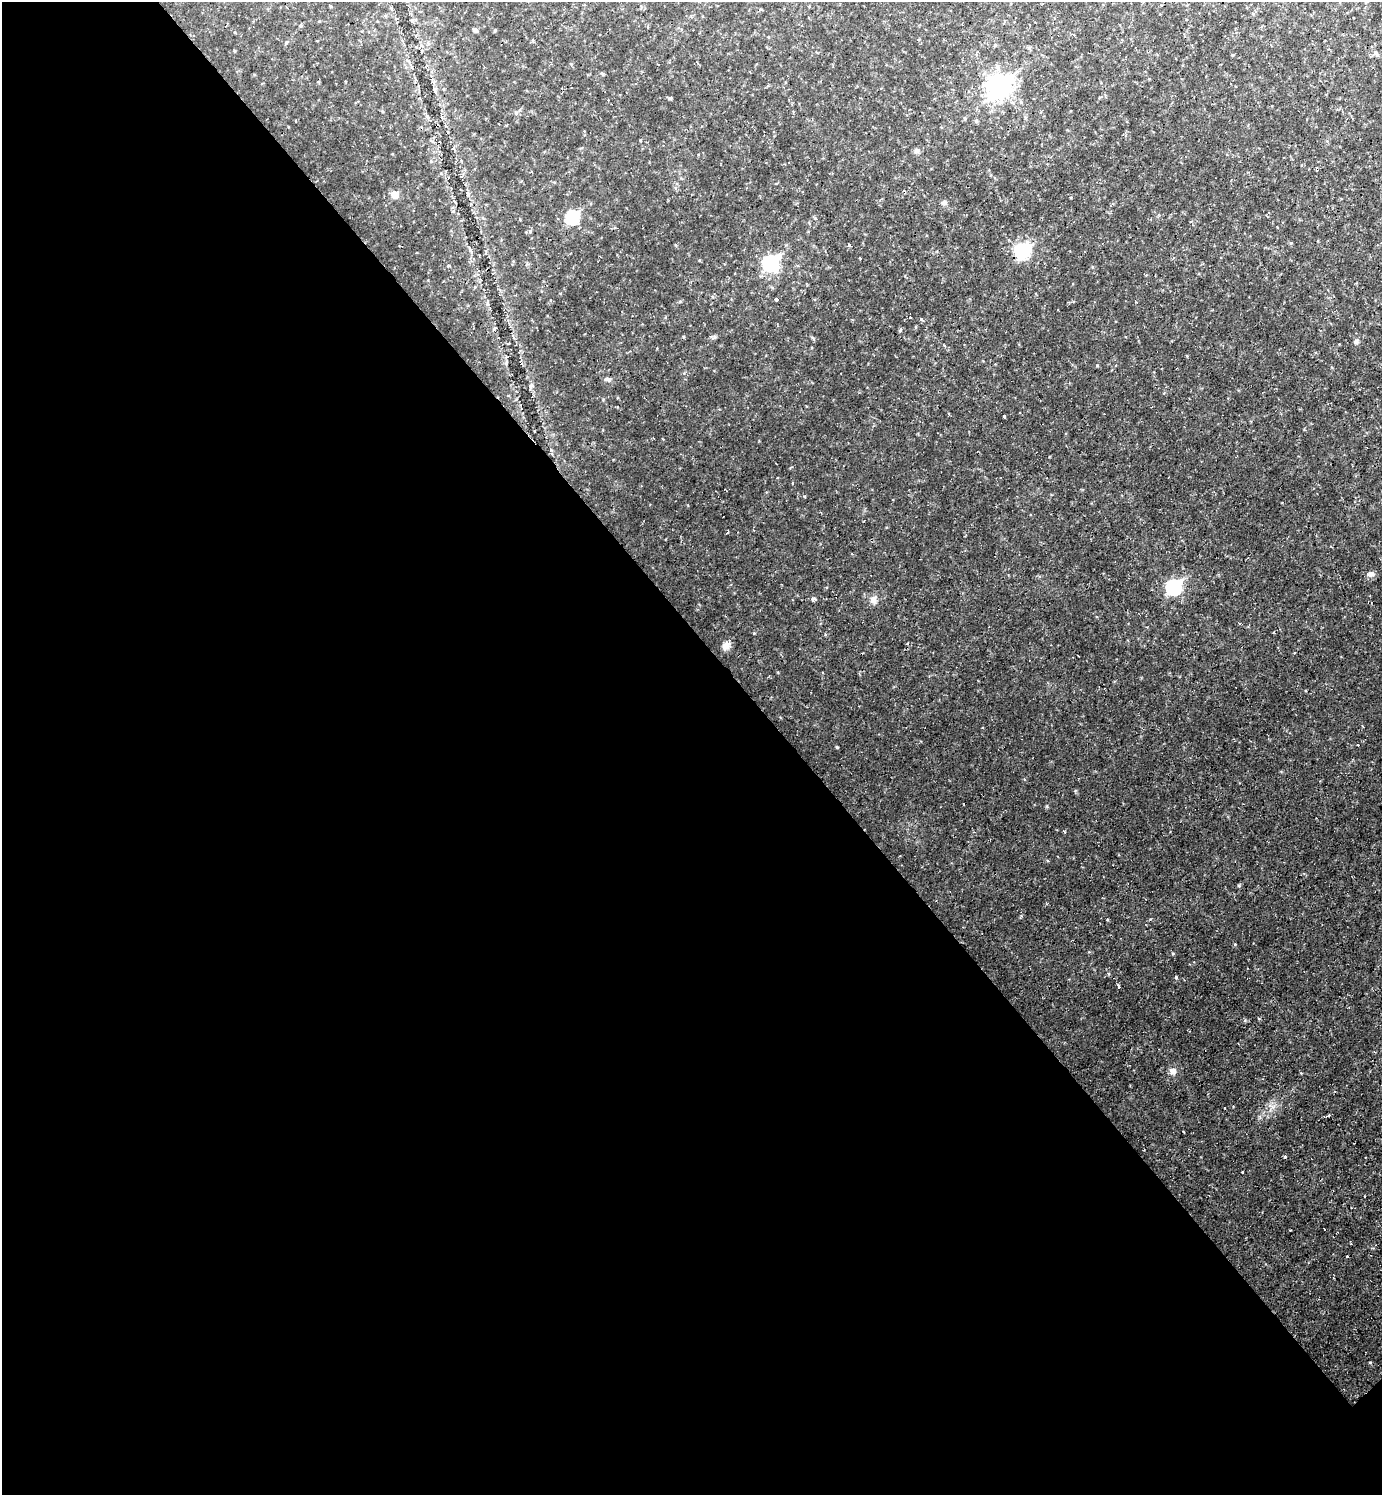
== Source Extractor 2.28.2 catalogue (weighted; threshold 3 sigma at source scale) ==
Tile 9 of 4 x 4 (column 1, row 3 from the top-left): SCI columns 156-1535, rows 1494-2986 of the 5971 x 5973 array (HDU 1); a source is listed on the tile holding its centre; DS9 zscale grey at full resolution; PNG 1384 x 1497 px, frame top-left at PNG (2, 2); no overlay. Shown black and unused: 57% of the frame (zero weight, under 2 of 3 exposures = <1% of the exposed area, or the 3 px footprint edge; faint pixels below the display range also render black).
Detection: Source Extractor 2.28.2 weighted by HDU 2 'WHT'; one run over the whole footprint, this tile lists its part. Background 0.0453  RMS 0.0082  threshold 0.037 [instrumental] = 3 sigma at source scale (4.5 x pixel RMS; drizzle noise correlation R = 1.50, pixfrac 1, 0.05/0.05 arcsec/px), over >= 5 px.
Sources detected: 51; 1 inside a brighter object's white glare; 3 cosmic-ray / hot-pixel residue — not listed; the other 47 listed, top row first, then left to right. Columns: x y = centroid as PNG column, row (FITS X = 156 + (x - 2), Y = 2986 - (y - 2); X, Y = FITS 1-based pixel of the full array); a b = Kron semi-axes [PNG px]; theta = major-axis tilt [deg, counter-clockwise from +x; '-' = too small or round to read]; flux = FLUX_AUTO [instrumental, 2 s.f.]
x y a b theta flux
475 30 5 4 - 1.6
416 47 4 3 - 0.96
1029 48 6 3 -71 0.98
1375 52 6 4 -20 1.3
999 87 10 8 40 470
434 89 5 3 - 0.93
976 120 6 4 0 0.92
640 139 3 3 - 4
916 151 6 6 - 1.9
468 193 5 4 - 2.1
395 195 6 6 - 9
944 203 8 6 -11 1.8
572 217 7 6 - 66
815 218 4 3 - 1.2
849 245 3 3 - 1.6
1023 252 8 6 51 59
860 258 3 2 - 0.89
770 263 8 7 - 120
776 299 3 3 - 6.3
910 317 3 3 - 2.1
921 319 4 3 - 2.5
1356 342 7 5 90 1.5
1097 365 4 3 - 0.7
1116 366 3 2 - 0.66
608 379 7 4 -25 1.6
1004 417 3 3 - 2.8
776 464 3 2 - 0.55
793 483 3 3 - 1.6
804 496 3 3 - 1.5
1370 574 9 5 -9 2.2
1174 587 7 7 - 120
813 599 4 3 - 3.1
873 600 10 8 61 3.7
725 646 11 8 70 4
1078 656 3 2 - 0.64
1358 745 3 2 - 0.88
837 747 3 3 - 0.74
1239 885 4 4 - 0.89
1176 977 5 4 - 0.73
1119 986 4 3 - 3.1
1173 1071 8 7 - 3.5
1224 1108 3 2 - 1.2
1328 1116 3 3 - 6.8
1285 1157 3 3 - 6.2
1242 1172 3 2 - 1.3
1324 1229 3 2 - 0.89
1347 1256 3 3 - 1.1
Unlisted compact peaks at least as high as the median listed source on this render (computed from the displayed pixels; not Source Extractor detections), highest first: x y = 1235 944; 754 633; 1273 1107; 714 337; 670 98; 1064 831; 778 672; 1259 1019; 1049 457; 530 386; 813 338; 683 337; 1291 243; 449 266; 603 399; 1075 790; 675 245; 1260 1117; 1071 198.